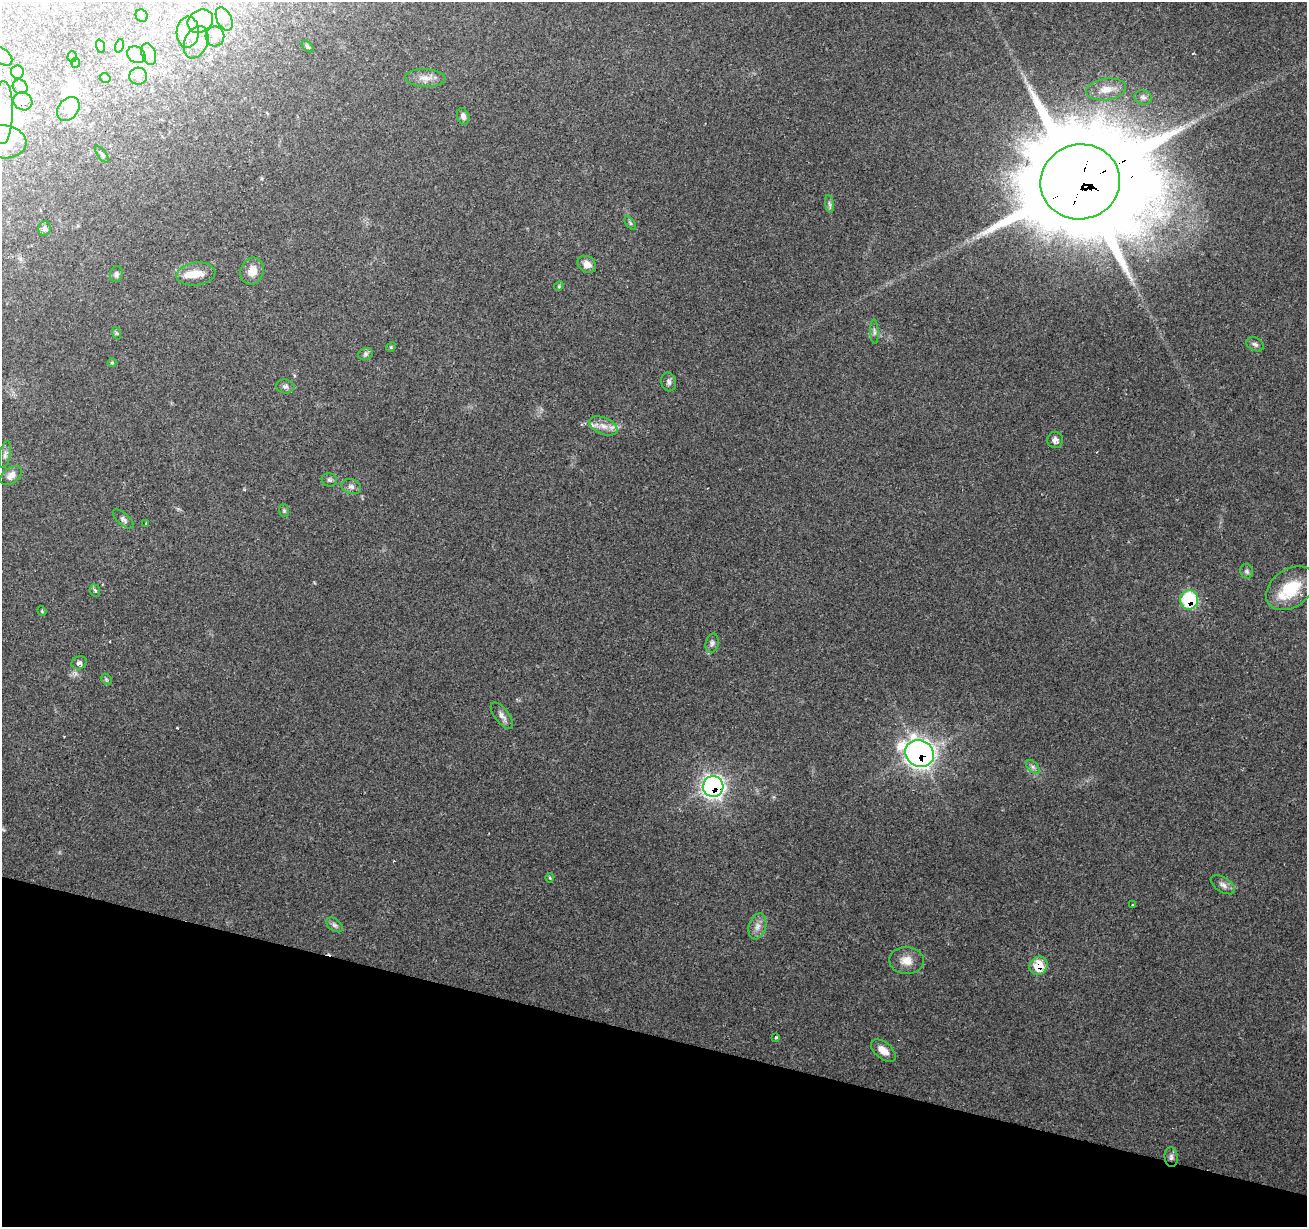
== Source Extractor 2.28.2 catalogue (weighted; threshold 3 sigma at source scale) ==
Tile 15 of 4 x 4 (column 3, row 4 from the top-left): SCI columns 2611-3915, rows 220-1444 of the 5230 x 5405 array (HDU 1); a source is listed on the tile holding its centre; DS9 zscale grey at full resolution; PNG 1309 x 1229 px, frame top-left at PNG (2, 2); each listed source drawn as its Kron ellipse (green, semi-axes under 4 px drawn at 4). Shown black and unused: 16% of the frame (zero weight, under 2 of 3 exposures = <1% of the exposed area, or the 3 px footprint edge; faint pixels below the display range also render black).
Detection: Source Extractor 2.28.2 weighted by HDU 2 'WHT'; one run over the whole footprint, this tile lists its part. Background 0.157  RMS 0.0076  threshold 0.034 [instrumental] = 3 sigma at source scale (4.5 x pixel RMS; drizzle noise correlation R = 1.50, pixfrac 1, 0.0396/0.0396 arcsec/px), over >= 5 px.
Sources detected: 96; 13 inside a brighter object's white glare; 2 cosmic-ray / hot-pixel residue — neither listed nor drawn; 6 inside a brighter listed object's ellipse — not listed separately; the other 75 listed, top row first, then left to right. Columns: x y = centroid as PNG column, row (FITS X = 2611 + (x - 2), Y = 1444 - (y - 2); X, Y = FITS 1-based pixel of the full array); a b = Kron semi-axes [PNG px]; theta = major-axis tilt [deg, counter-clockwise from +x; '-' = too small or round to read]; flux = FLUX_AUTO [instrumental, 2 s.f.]
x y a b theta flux
142 16 6 6 - 1.7
224 19 12 7 -63 3.7
200 21 13 11 32 9.6
188 32 15 11 86 8.7
215 36 10 9 - 4.1
196 42 17 11 67 9.2
100 46 7 4 -71 1.3
119 46 7 4 71 1.3
308 46 7 4 -46 1.2
149 54 11 7 -73 3.3
136 55 10 8 -34 5.3
2 56 12 7 -38 3.8
72 57 5 4 - 1.1
76 63 5 3 - 0.96
17 72 6 6 - 7.9
138 76 9 8 - 3.5
105 78 5 4 - 1.7
425 78 20 9 -3 6.9
20 87 8 6 -41 2.5
1106 89 20 11 8 9.8
1143 97 9 7 -15 2.5
23 101 10 8 -36 4.5
68 109 13 10 53 9.5
3 113 31 10 88 12
463 116 8 6 -72 3.2
3 142 24 16 -5 22
102 154 10 4 -53 1.4
1080 182 40 37 13 18000
829 204 9 4 -81 1.9
630 223 8 4 -53 1.3
44 229 7 6 - 2.3
587 264 10 8 -33 5.6
252 271 13 11 70 8.6
116 274 8 6 75 1.9
196 274 19 11 6 12
559 286 5 4 - 0.84
874 332 12 4 -87 2.1
116 333 6 4 -70 0.95
1255 344 9 6 -27 2.2
391 347 5 4 - 0.94
365 354 7 6 - 1.8
112 363 4 4 - 0.89
669 382 9 7 -77 2.6
285 386 9 7 -8 2.2
603 426 15 8 -23 6.8
1055 440 8 8 - 3.5
5 455 13 5 78 2.6
11 475 12 7 37 5.3
329 480 8 6 -14 1.8
351 487 10 7 -20 2.9
284 511 6 5 - 1.1
123 519 13 6 -42 2.6
146 523 3 2 - 0.95
1247 571 7 6 - 1.7
1291 588 27 19 35 29
95 591 6 5 - 1.2
1189 600 9 9 - 51
42 611 5 4 - 0.83
712 643 10 6 77 2.4
79 663 8 6 21 2.7
106 679 6 4 -46 1.2
502 716 16 7 -53 4.1
920 753 15 13 -28 410
1033 767 8 5 -45 2.2
713 787 10 10 - 260
550 878 5 4 - 0.86
1223 885 13 7 -33 3.7
1133 905 3 3 - 0.87
334 925 10 5 -37 2.2
757 926 13 8 73 5.2
907 961 17 13 -3 9.1
1038 966 9 8 - 17
776 1037 3 3 - 1.9
883 1050 15 8 -40 7
1171 1157 10 6 -86 2.6
Overlapping masked pixels (flux is a lower limit): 5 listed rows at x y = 1080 182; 1189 600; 920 753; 713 787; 1038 966
Isophote crosses this tile's border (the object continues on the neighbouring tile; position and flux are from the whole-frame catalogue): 3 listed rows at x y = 2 56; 3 113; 3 142